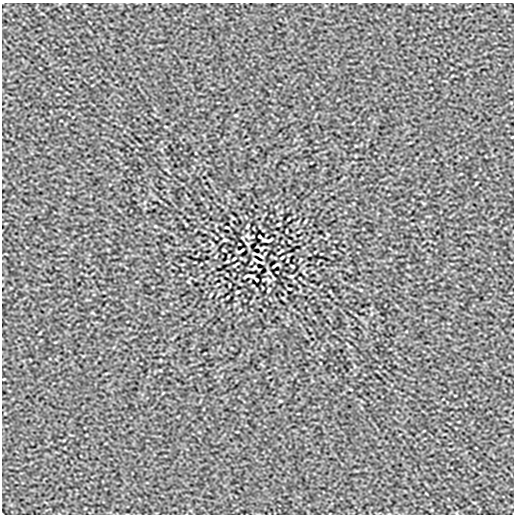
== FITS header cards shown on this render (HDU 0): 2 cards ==
NAXIS1  =                  512
NAXIS2  =                  512

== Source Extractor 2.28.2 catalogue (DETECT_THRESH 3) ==
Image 512 x 512 px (HDU 0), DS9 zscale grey, 1 PNG px = 1 image px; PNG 516 x 516 px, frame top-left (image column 1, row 512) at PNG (2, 3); no overlay
Background 7.87e-08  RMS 1.3e-05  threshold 3.88e-05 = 3 sigma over >= 5 px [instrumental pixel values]
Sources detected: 22; all 22 listed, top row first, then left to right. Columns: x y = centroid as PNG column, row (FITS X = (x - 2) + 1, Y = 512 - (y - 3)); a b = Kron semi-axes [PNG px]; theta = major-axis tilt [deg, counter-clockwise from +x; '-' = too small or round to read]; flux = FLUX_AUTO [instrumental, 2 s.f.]
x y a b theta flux
279 224 4 2 - 8.9e-04
248 226 4 2 - 8.3e-04
227 227 3 2 - 6.1e-04
260 236 3 2 - 7.5e-04
225 240 6 3 0 7.5e-04
267 240 10 3 3 1.6e-03
261 248 4 2 - 8.1e-04
224 250 3 2 - 7.6e-04
241 251 6 2 31 1.2e-03
260 255 6 2 -32 1.3e-03
282 257 3 2 - 6.1e-04
234 259 3 2 - 6.1e-04
256 261 6 2 -32 1.3e-03
275 265 6 2 31 1.2e-03
292 266 3 2 - 7.6e-04
255 268 4 2 - 8.2e-04
249 276 10 3 3 1.6e-03
291 276 6 3 0 7.5e-04
256 280 3 2 - 7.5e-04
289 289 3 2 - 6.1e-04
268 290 4 2 - 8.3e-04
237 292 4 2 - 8.9e-04